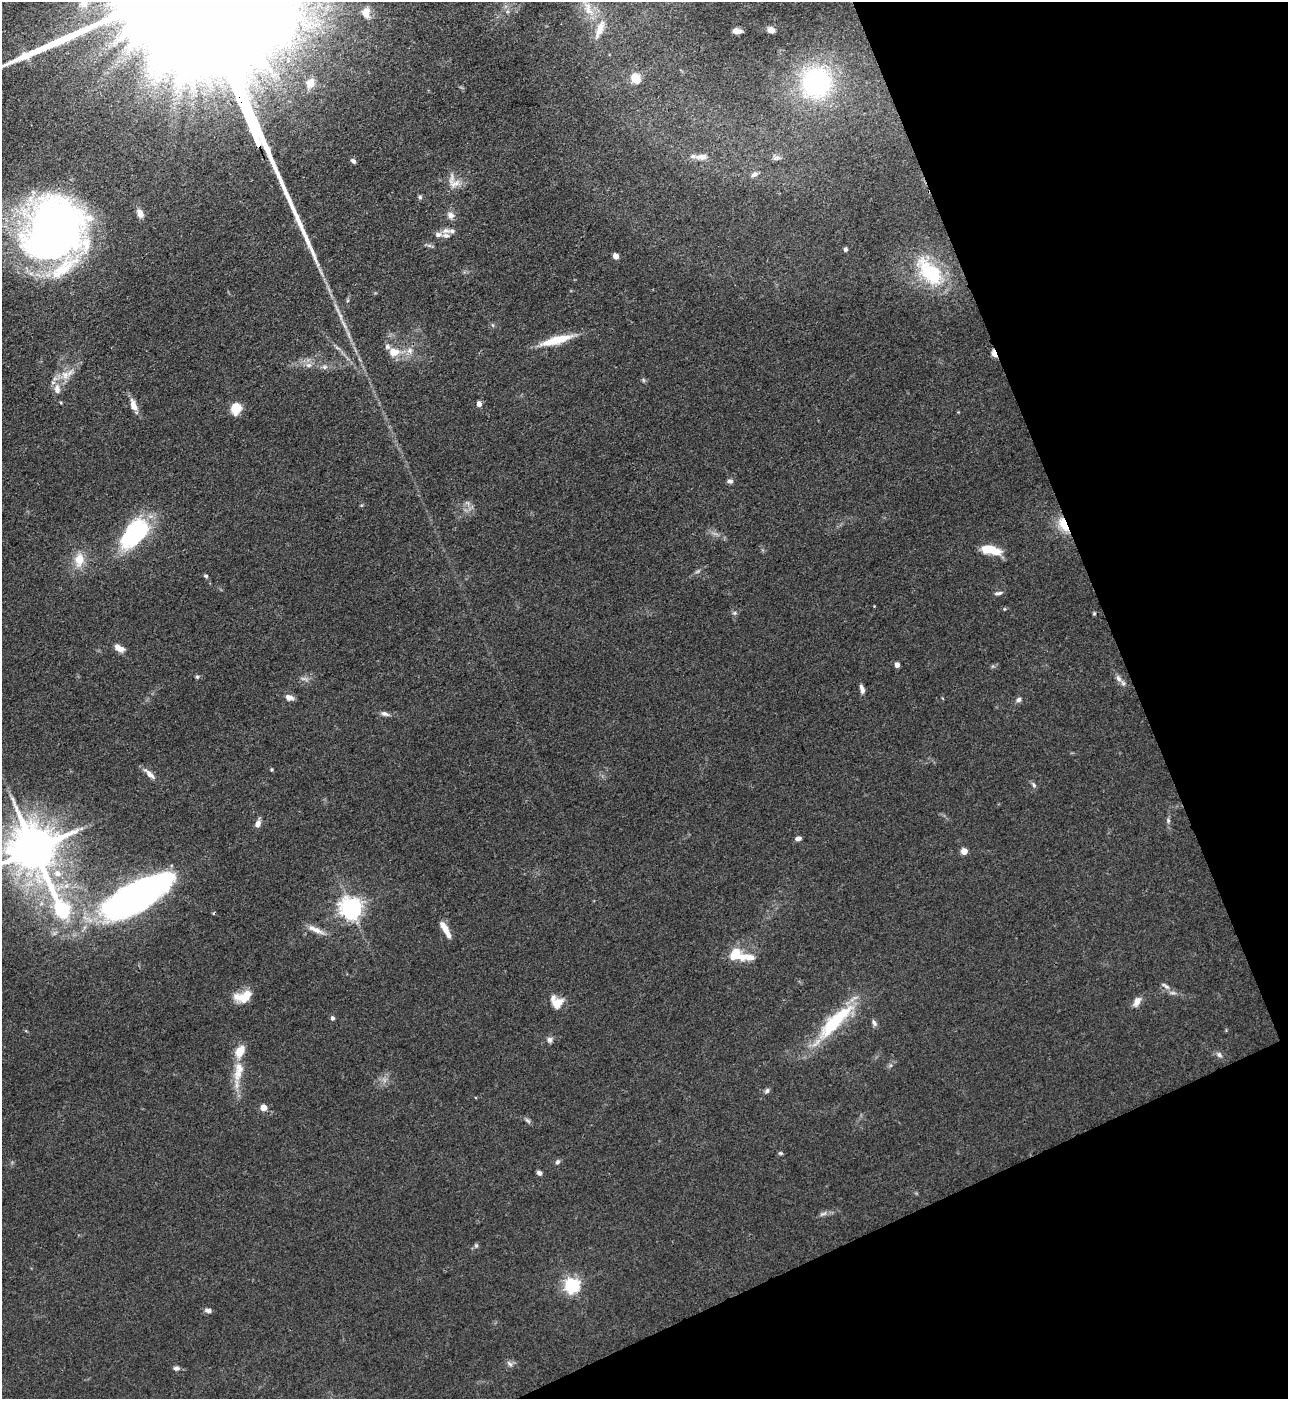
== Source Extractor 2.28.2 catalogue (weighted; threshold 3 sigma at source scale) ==
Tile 12 of 4 x 4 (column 4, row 3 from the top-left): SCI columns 4143-5428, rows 1399-2795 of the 5581 x 5590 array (HDU 1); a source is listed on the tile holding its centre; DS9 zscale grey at full resolution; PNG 1290 x 1401 px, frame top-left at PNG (2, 2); no overlay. Shown black and unused: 21% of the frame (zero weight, under 3 of 4 exposures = <1% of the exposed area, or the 3 px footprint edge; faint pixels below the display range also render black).
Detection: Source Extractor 2.28.2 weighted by HDU 2 'WHT'; one run over the whole footprint, this tile lists its part. Background 0.0534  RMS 0.0055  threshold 0.0246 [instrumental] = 3 sigma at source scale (4.5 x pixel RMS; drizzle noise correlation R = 1.50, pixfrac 1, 0.05/0.05 arcsec/px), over >= 5 px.
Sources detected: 104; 1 too faint to see at this stretch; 3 inside a brighter object's white glare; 1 cosmic-ray / hot-pixel residue — not listed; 11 inside a brighter listed object's ellipse — not listed separately; the other 88 listed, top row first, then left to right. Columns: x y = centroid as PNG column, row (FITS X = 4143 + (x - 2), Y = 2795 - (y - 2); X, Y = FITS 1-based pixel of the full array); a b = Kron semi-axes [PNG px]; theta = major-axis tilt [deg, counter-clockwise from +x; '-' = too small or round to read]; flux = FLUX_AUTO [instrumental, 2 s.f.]
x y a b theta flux
84 3 10 9 - 4.1
588 9 21 10 -74 7.5
366 13 13 9 -86 5.1
600 29 27 8 68 7.1
771 30 6 5 - 4.8
737 31 7 4 -4 4.1
636 78 5 5 - 29
817 82 25 24 - 98
310 83 11 9 77 5.7
256 138 16 3 -68 2800
701 157 15 8 -1 4.3
776 158 10 7 2 2.1
353 161 6 4 -43 1.8
754 174 9 6 29 2.2
454 183 19 13 -10 6.5
420 197 6 5 - 1.1
140 213 9 6 -65 4.2
451 215 9 8 - 3
446 230 12 7 -6 2.9
53 232 73 49 -50 200
845 249 4 3 - 1.4
615 256 4 4 - 6
930 272 41 21 -47 36
556 340 37 8 16 16
410 350 9 8 - 2.9
394 352 12 9 3 7.5
994 354 5 3 - 14
65 375 13 11 -76 6.1
643 380 6 4 -71 0.79
57 389 13 9 -87 4.8
479 404 4 4 - 4.2
133 405 15 7 -70 5.3
236 408 8 7 - 19
730 481 8 5 -4 1.5
1064 524 18 9 -61 12
134 534 39 21 49 55
990 550 23 9 -12 13
79 560 17 12 82 9.7
206 576 6 4 -16 0.88
998 593 11 4 9 1.4
1004 609 5 3 - 0.47
734 613 6 5 - 1.1
1094 614 4 4 - 0.64
117 647 10 8 -38 3.6
897 665 4 4 - 3.5
197 677 5 5 - 0.82
1118 678 11 6 -60 2.6
862 689 12 5 -74 2.4
289 697 10 7 -14 3.2
1019 699 8 6 45 1.5
385 714 11 6 -17 2
149 774 20 6 -42 3.5
1034 785 8 5 -59 1.3
1168 820 6 5 - 1.1
258 824 10 6 66 2.8
81 829 7 4 20 1.1
798 838 7 4 10 2
34 849 14 12 -65 3100
964 851 5 4 - 8.9
57 873 8 8 - 4.5
136 896 65 22 31 290
62 909 11 6 -62 85
351 909 7 7 - 410
445 929 20 6 -62 6.8
316 930 26 6 -23 5
737 955 26 14 -13 13
1165 986 16 5 -32 2.6
242 998 22 12 -13 8.5
1137 1001 12 7 61 4.2
558 1002 13 9 29 7.2
332 1018 5 4 - 1.6
834 1022 59 18 47 37
874 1023 9 6 -59 1.6
550 1040 7 7 - 2
1219 1055 9 7 -41 1.9
239 1068 26 13 84 12
767 1091 7 6 - 1.3
263 1107 7 7 - 4.1
528 1120 10 5 -41 1.3
780 1153 6 4 17 0.86
557 1162 7 6 - 1.3
539 1173 6 5 - 1.7
823 1214 13 5 20 1.9
476 1245 6 5 - 0.98
572 1285 6 6 - 170
208 1310 9 5 -8 1.9
510 1364 10 6 -45 1.7
176 1368 8 6 2 1.6
Overlapping masked pixels (flux is a lower limit): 3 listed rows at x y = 256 138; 994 354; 1064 524
Isophote crosses this tile's border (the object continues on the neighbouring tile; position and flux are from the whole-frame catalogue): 2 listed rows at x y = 84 3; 34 849